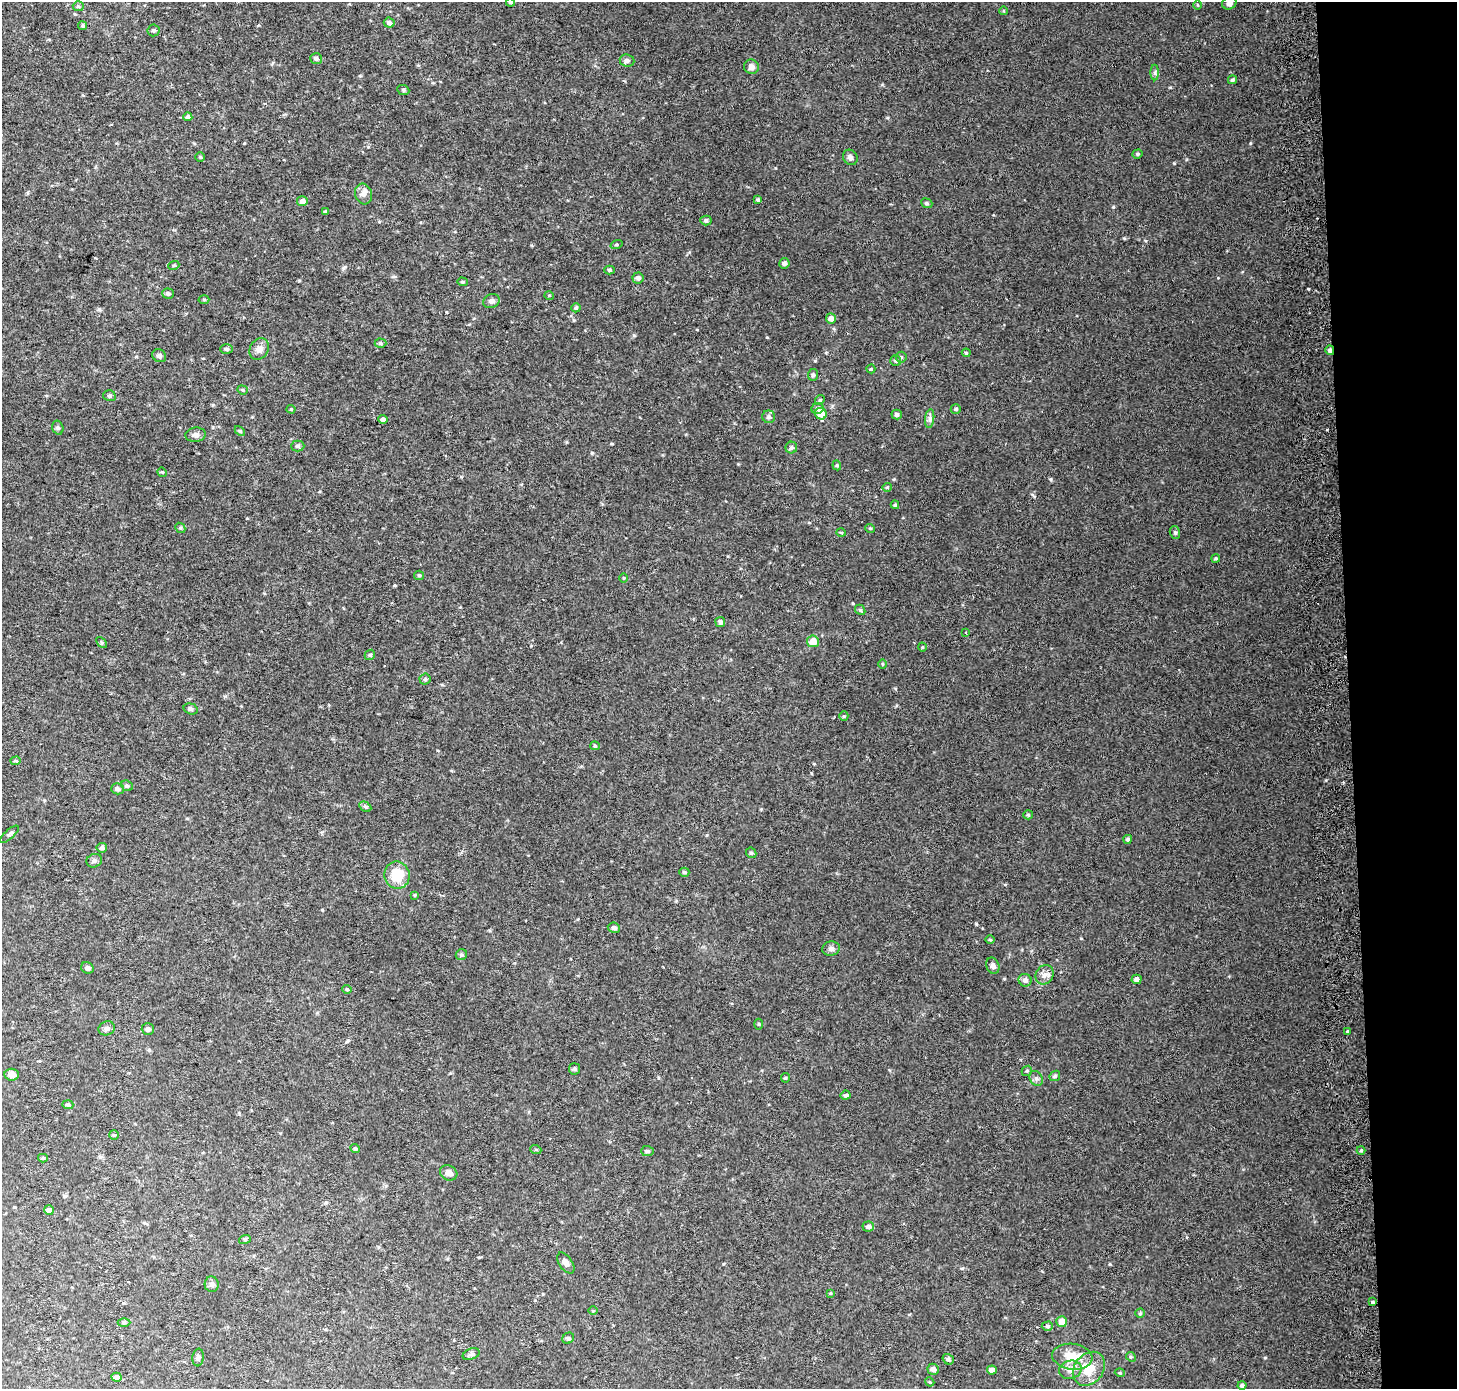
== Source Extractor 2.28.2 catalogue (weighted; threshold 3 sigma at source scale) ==
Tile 6 of 3 x 3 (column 3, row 2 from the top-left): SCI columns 2984-4438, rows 1387-2773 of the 4511 x 4167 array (HDU 1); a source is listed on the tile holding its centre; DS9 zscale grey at full resolution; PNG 1459 x 1391 px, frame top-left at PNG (2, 2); each listed source drawn as its Kron ellipse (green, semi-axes under 4 px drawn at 4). Shown black and unused: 7% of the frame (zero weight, under 2 of 3 exposures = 2% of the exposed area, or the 3 px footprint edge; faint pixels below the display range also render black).
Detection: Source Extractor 2.28.2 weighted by HDU 2 'WHT'; one run over the whole footprint, this tile lists its part. Background 0.0707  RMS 0.013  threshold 0.058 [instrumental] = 3 sigma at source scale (4.5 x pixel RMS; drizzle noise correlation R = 1.50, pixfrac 1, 0.0396/0.0396 arcsec/px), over >= 5 px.
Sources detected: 154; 1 inside a brighter listed object's ellipse — not listed separately; the other 153 listed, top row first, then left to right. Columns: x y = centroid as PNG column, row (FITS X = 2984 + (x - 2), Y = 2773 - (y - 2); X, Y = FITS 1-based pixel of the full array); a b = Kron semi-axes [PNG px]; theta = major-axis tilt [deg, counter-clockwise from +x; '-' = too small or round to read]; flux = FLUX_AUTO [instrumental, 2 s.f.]
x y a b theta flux
510 2 4 4 - 2
1229 3 7 6 - 4.3
1198 5 4 3 - 1.1
78 6 5 5 - 2
1003 11 4 3 - 1.1
389 23 5 5 - 4
83 26 4 4 - 2.1
154 30 6 6 - 2.5
316 59 6 5 - 2.1
627 61 7 6 - 3.6
751 67 7 7 - 5.4
1155 73 8 4 -90 2.5
1232 80 4 4 - 2.4
403 90 6 5 - 2
188 117 4 4 - 3
1138 154 5 4 - 1.9
200 157 5 4 - 1.5
850 157 8 7 - 3.5
364 194 10 8 -72 6.1
758 200 4 3 - 2.4
302 201 5 5 - 5.9
927 203 6 4 -23 2.1
325 212 4 4 - 2.2
706 220 5 5 - 2.9
617 244 6 3 19 1.5
784 263 5 5 - 3.7
174 265 5 3 - 1.3
610 270 5 4 - 2.1
638 278 5 5 - 4
462 282 5 4 - 1.6
168 293 6 5 - 3.3
549 295 5 3 - 1
204 299 5 3 - 1.4
491 301 8 6 25 4.6
576 308 5 4 - 2
831 318 5 5 - 6.2
380 343 6 4 -1 2
226 349 6 4 -1 2.8
259 349 11 9 57 7.1
1330 350 5 4 - 3.2
966 353 4 3 - 1.5
159 356 7 6 - 3.5
901 357 5 5 - 2
896 360 5 5 - 2.2
871 369 4 4 - 1.5
813 375 6 5 - 2.3
242 390 5 4 - 1.7
109 396 6 5 - 2.2
820 400 5 4 - 1.7
817 408 6 5 - 3.6
291 409 4 4 - 1.3
956 409 5 5 - 2.4
821 414 6 5 - 21
897 414 5 5 - 3.1
769 417 6 6 - 3.2
383 419 4 4 - 3.8
930 419 9 4 82 3.4
58 428 7 5 -74 2.3
240 431 6 3 -45 1.5
196 435 10 7 6 4.6
298 446 6 5 - 2.3
791 448 6 6 - 2.9
837 465 5 4 - 1.6
162 472 5 4 - 1.3
887 487 4 4 - 1.3
895 505 4 3 - 1.7
180 528 5 4 - 1.8
870 528 5 3 - 1.1
841 533 5 3 - 1.2
1175 533 6 5 - 2.2
1216 558 4 4 - 1.8
419 575 5 4 - 1.6
624 578 5 3 - 1.1
860 610 6 4 -49 1.8
720 622 5 5 - 4
966 632 3 3 - 1.8
813 641 6 6 - 12
102 642 6 4 -45 1.7
922 647 5 3 - 1.1
370 655 6 4 43 1.8
882 664 4 3 - 1
425 679 5 5 - 2.2
191 709 7 5 -16 2.6
844 716 5 4 - 1.6
595 746 5 4 - 1.5
16 761 5 4 - 1.4
127 786 6 5 - 2.6
117 789 6 5 - 2.9
365 807 6 4 -30 2
1028 815 5 4 - 1.5
9 834 12 4 42 3
1128 839 4 4 - 2.6
102 848 5 4 - 3.1
751 853 6 4 -43 1.6
94 861 8 6 24 3.3
684 872 5 4 - 2.3
397 875 13 12 - 31
415 895 4 3 - 1.2
614 928 6 5 - 4
990 940 5 3 - 1.4
831 949 9 7 14 4.3
461 955 6 5 - 2.5
993 966 8 6 -69 4.4
87 968 6 5 - 3.6
1044 975 10 8 58 6.5
1136 979 5 4 - 5.1
1025 980 6 6 - 5.2
347 989 4 4 - 1.5
759 1024 5 3 - 1.1
107 1028 8 7 - 3.8
148 1029 6 5 - 3.1
1348 1031 3 3 - 4.1
574 1069 6 5 - 2.6
1027 1071 5 5 - 1.9
12 1075 7 6 - 7.2
1055 1076 6 4 45 1.8
785 1078 5 4 - 1.4
1036 1078 8 6 -57 3.7
846 1095 5 4 - 2.5
68 1105 6 4 -2 1.9
114 1135 5 5 - 1.5
355 1149 5 4 - 1.8
536 1150 5 3 - 1.3
1361 1150 4 4 - 1.6
647 1151 6 5 - 2.1
43 1158 5 4 - 1.7
449 1173 9 7 -28 6.3
49 1210 5 4 - 4.4
868 1226 5 5 - 3.9
245 1239 6 3 18 1.4
566 1263 12 6 -55 6.5
212 1284 8 7 - 4
830 1293 4 4 - 1.2
1372 1302 3 3 - 12
593 1311 5 3 - 1.1
1140 1313 5 4 - 1.8
124 1322 6 4 0 1.8
1062 1322 5 5 - 11
1047 1326 6 4 1 2.4
568 1338 6 5 - 2.2
471 1354 9 5 21 3
198 1357 9 5 84 3.1
1072 1357 20 13 -7 26
1131 1357 5 4 - 1.5
948 1359 6 5 - 3.4
933 1369 5 5 - 4.5
1089 1369 18 14 51 29
992 1370 5 4 - 5.9
1070 1370 11 9 13 8.6
1120 1373 5 3 - 1.1
117 1377 5 4 - 6.7
930 1382 4 3 - 1.2
1242 1385 4 4 - 2.5
Overlapping masked pixels (flux is a lower limit): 1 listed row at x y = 1330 350
Isophote crosses this tile's border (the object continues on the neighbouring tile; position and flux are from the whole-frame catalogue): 3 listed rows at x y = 510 2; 1229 3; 1089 1369
Unlisted compact peaks at least as high as the median listed source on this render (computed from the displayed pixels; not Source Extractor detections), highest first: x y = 1174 163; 1250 143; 1113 207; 1124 238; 976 924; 1051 479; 1326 780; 1110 1264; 612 444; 592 453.